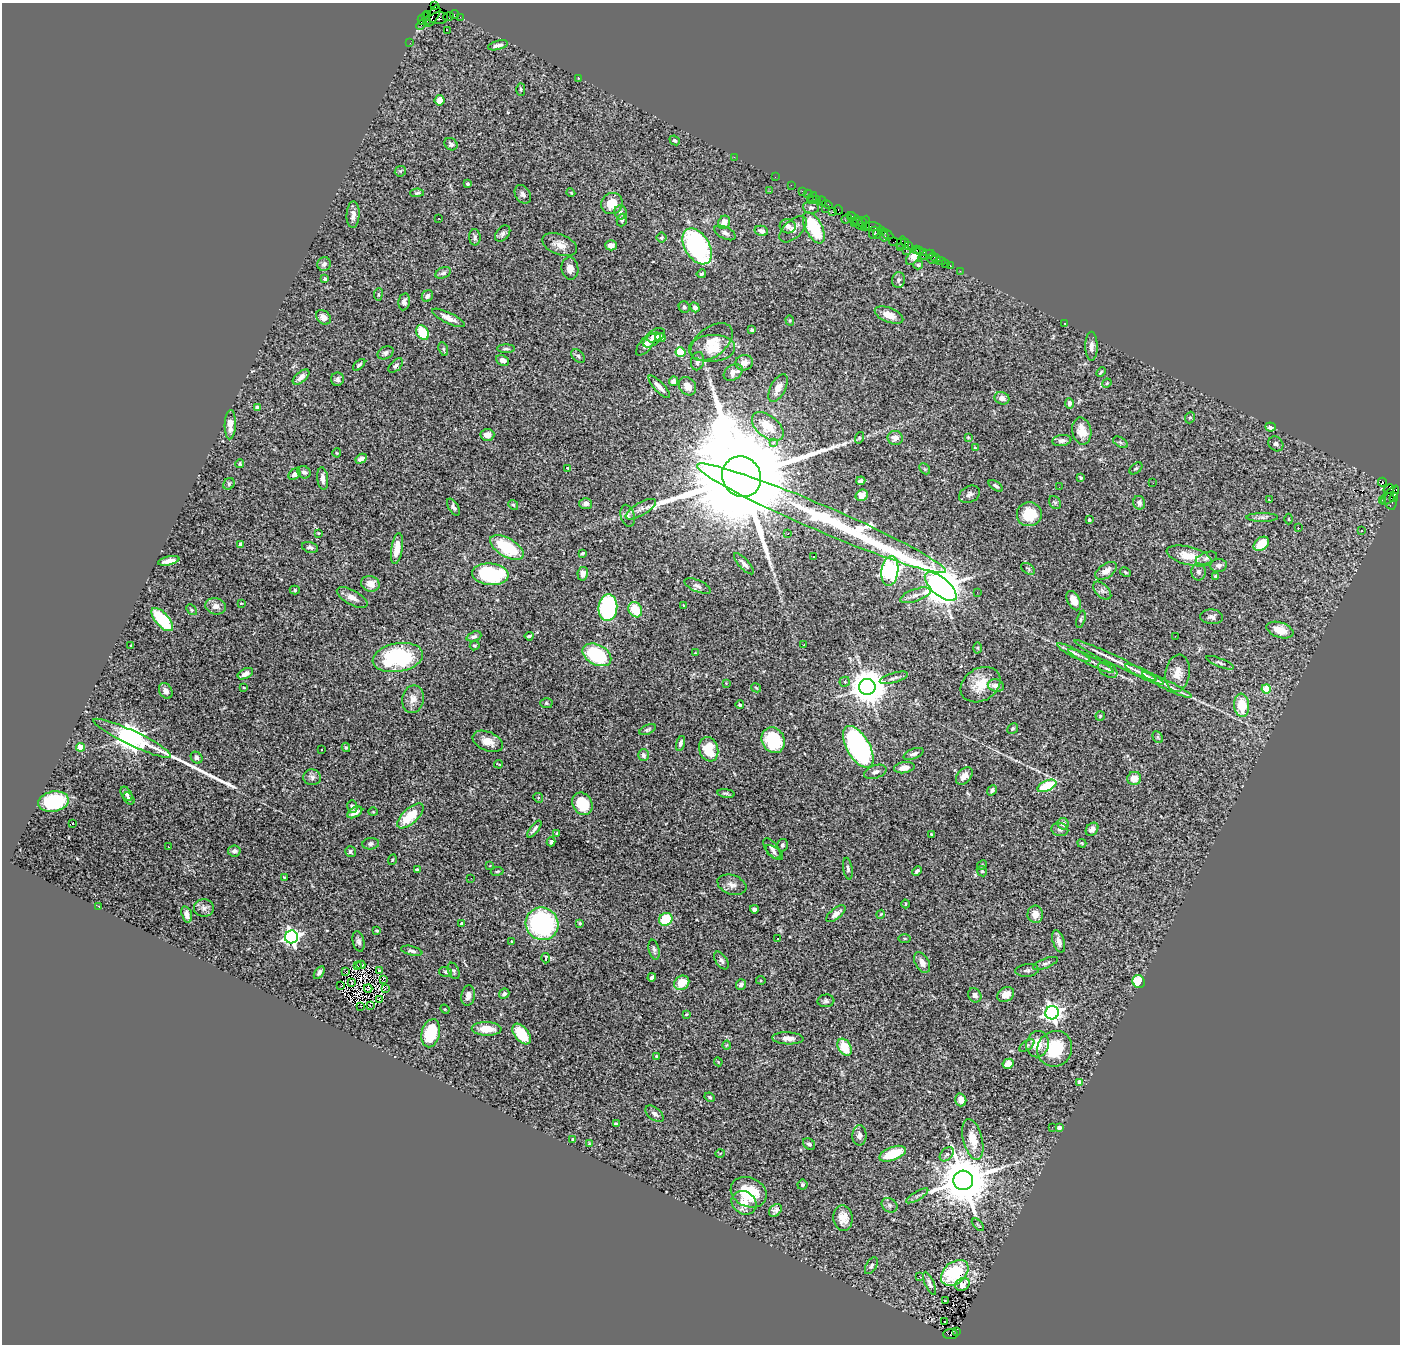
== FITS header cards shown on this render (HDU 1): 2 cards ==
NAXIS1  =                 1398
NAXIS2  =                 1342

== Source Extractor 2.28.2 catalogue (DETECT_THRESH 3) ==
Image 1398 x 1342 px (HDU 1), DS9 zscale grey, 1 PNG px = 1 image px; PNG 1402 x 1346 px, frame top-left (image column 1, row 1342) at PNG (2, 3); each listed source drawn as its Kron ellipse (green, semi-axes under 4 px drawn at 4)
Background 4.34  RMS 0.07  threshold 0.21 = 3 sigma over >= 5 px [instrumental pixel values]
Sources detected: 423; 3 with non-positive FLUX_AUTO (blend fragments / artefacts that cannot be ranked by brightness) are neither listed nor drawn; the other 420 listed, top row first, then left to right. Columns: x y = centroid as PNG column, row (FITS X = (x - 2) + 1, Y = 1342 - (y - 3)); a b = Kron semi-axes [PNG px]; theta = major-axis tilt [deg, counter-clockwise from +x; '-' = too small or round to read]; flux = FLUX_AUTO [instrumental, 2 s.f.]
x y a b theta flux
435 6 3 3 - 100
428 14 4 3 - 210
454 14 4 2 - 140
433 16 12 5 59 1400
425 17 3 2 - 140
449 17 5 3 - 180
460 17 2 2 - 43
439 18 9 6 6 1400
422 20 5 3 - 280
427 20 3 3 - 430
421 25 5 3 - 280
447 30 2 2 - 3
410 43 2 2 - 61
498 45 10 4 14 20
578 78 3 2 - 2.7
521 89 6 4 -89 7
439 100 5 5 - 50
675 140 5 4 - 9.1
451 144 7 6 - 16
734 157 2 2 - 49
400 171 6 5 - 7.2
775 177 2 2 - 74
468 184 4 3 - 6.1
791 185 2 2 - 51
770 191 3 2 - 4.2
802 191 3 2 - 180
417 193 6 4 2 8.2
571 193 4 3 - 3.8
523 194 10 7 -59 17
808 194 4 3 - 68
812 198 6 3 55 550
817 199 4 3 - 250
822 201 4 2 - 59
612 203 11 10 - 72
828 204 6 3 -30 170
811 208 8 6 -9 13
825 208 3 2 - 160
838 210 5 3 - 140
620 212 7 6 - 19
833 212 3 3 - 300
353 215 13 6 87 27
851 217 4 3 - 180
438 218 2 2 - 65
846 219 5 3 - 150
856 219 10 4 -40 470
622 220 6 5 - 9.7
724 222 7 5 55 40
854 223 2 2 - 140
863 223 6 3 -74 130
866 223 7 2 89 160
859 224 9 3 -38 740
788 226 8 7 - 23
873 227 8 4 -6 840
814 228 17 8 -62 290
793 229 17 9 44 37
761 231 7 5 -13 21
881 231 4 3 - 170
725 233 12 6 -26 15
874 233 6 4 70 1000
877 233 5 3 - 400
503 234 9 6 49 17
887 234 7 2 -29 360
884 236 5 3 - 430
475 237 8 5 -88 11
662 238 5 5 - 7.2
893 242 4 2 - 570
901 243 6 3 69 220
905 243 4 3 - 150
560 245 18 10 -21 48
611 245 6 5 - 29
908 245 3 3 - 190
697 246 20 12 -58 830
900 248 4 2 - 260
916 249 2 2 - 150
920 250 3 3 - 190
906 251 3 2 - 400
923 252 3 2 - 320
927 255 8 3 21 410
913 256 10 5 55 180
935 257 6 3 -39 49
932 259 6 3 -32 31
941 261 5 3 - 340
946 263 3 2 - 71
324 264 7 6 - 17
918 265 5 4 - 7.6
950 266 3 2 - 97
570 268 11 8 -83 35
960 271 2 2 - 33
443 273 8 5 24 14
701 274 4 3 - 7.4
325 279 3 3 - 11
898 280 8 6 88 16
378 294 6 3 82 5.2
427 296 6 5 - 16
404 302 9 5 79 15
684 307 6 5 - 9.7
695 307 5 4 - 14
889 315 15 7 -21 50
323 317 8 6 -40 31
448 318 18 5 -26 38
790 320 5 4 - 5.7
1065 324 3 2 - 2.1
752 330 4 3 - 14
423 333 8 5 -59 150
656 335 9 6 30 30
660 337 5 4 - 28
652 340 10 5 37 17
712 342 24 14 38 88
646 344 14 6 52 39
1091 346 14 6 -90 27
712 348 23 13 3 92
443 349 7 4 -70 7.2
506 349 9 4 -1 8.9
681 352 5 5 - 270
386 353 8 6 28 13
578 356 8 5 -45 12
503 360 7 5 -25 32
697 361 9 6 78 20
744 363 9 7 13 26
359 365 7 4 42 9.6
396 366 9 5 45 13
733 372 10 7 34 25
1101 372 6 3 46 4.8
301 377 10 5 40 24
337 379 7 6 - 14
673 381 5 4 - 26
1107 383 5 3 - 4.6
687 386 10 8 -52 34
659 387 14 5 -46 33
778 388 15 7 62 34
1002 398 7 6 - 27
1069 403 5 4 - 18
257 408 4 4 - 35
1190 418 6 5 - 7.8
230 425 15 5 88 43
768 427 18 10 -40 110
1270 427 5 4 - 21
1082 431 13 9 -78 68
487 435 7 6 - 33
968 437 4 3 - 4.5
859 438 6 4 72 5.6
895 438 7 7 - 36
1062 440 9 5 8 16
773 442 4 4 - 22
1120 442 8 4 -31 8.9
1276 444 8 6 -45 15
975 448 4 3 - 8.9
337 453 4 4 - 4.8
361 459 6 4 28 20
240 463 4 3 - 6.5
568 468 3 2 - 4.2
1136 468 7 4 39 8.3
925 469 6 4 -45 6.4
304 472 7 6 - 14
294 474 6 5 - 19
742 477 21 19 -60 170000
1081 478 4 3 - 7.9
323 479 11 5 -84 26
861 481 4 3 - 13
1382 482 4 3 - 2200
1153 483 3 2 - 3.5
229 484 6 5 - 7.4
996 486 8 4 -35 11
1059 487 2 2 - 7.9
1389 489 5 4 - 970
970 494 11 8 28 19
862 495 6 5 - 30
1390 495 12 5 47 1500
1394 497 5 3 - 760
1270 500 3 2 - 9.1
1382 500 2 2 - 110
1390 502 8 5 -72 730
1055 503 7 5 -54 8
1139 503 7 6 - 18
586 504 6 5 - 22
513 505 5 4 - 5.8
453 507 9 5 -59 14
641 509 17 6 30 28
1029 514 12 12 - 120
628 516 11 6 -74 18
1262 517 16 4 0 15
821 518 135 13 -23 1200
1289 519 5 3 - 3.8
1089 520 3 3 - 10
1298 528 3 2 - 8.2
1361 531 3 3 - 9
318 533 3 2 - 4.1
788 534 2 2 - 3.8
240 544 4 3 - 8.1
1261 544 8 6 38 85
310 547 8 5 -15 14
507 547 19 9 -31 250
397 549 16 5 81 63
582 553 3 2 - 7.1
813 556 3 2 - 5.4
1189 556 23 9 -14 93
1206 558 11 5 19 15
169 561 11 4 12 34
744 564 13 5 -47 18
1219 565 8 6 5 18
1028 569 8 5 -34 8
890 571 15 8 82 2500
1106 571 12 7 34 34
1125 572 6 4 -28 6.8
1198 572 8 7 - 16
490 574 18 11 -5 470
583 574 7 5 79 29
1216 576 3 3 - 6.8
370 584 9 7 -20 43
698 586 14 6 -23 21
941 587 19 9 -40 15000
295 590 5 4 - 7
1102 591 11 6 -46 18
977 592 3 2 - 6.2
915 595 16 6 19 27
352 597 17 7 -28 34
1074 601 10 6 -64 49
241 603 4 2 - 3.4
684 605 4 2 - 3.6
216 606 10 8 -14 29
608 608 13 9 84 590
191 610 6 4 -48 6.5
635 610 8 6 -61 100
1212 617 11 7 -2 18
1081 619 9 4 73 8.6
162 620 14 6 -48 280
1280 630 14 7 -18 61
474 636 7 4 20 12
529 636 4 3 - 7.6
1175 636 3 2 - 5.7
475 645 5 4 - 8.5
804 645 3 2 - 3.4
131 646 3 2 - 3
978 648 5 3 - 5.6
695 653 4 3 - 3.3
1074 653 19 4 -27 23
597 655 15 10 -27 370
398 657 25 14 10 530
1091 661 25 3 -26 23
1116 661 46 4 -26 63
1220 663 14 4 -22 12
1108 670 11 6 -31 20
1178 673 18 12 82 60
245 674 8 5 27 30
1144 674 21 4 -26 33
894 678 15 5 16 17
845 682 5 5 - 8.5
726 683 3 3 - 3.2
981 685 21 16 32 100
1167 685 28 4 -26 36
996 686 8 6 -13 33
244 687 3 2 - 4
867 687 8 8 - 13000
756 688 5 3 - 5.2
1266 689 4 4 - 160
166 691 8 6 -58 20
413 699 14 10 78 42
546 703 6 5 - 7.1
740 705 4 4 - 8.7
1242 705 12 7 -83 130
1100 716 5 4 - 6.4
1013 728 6 5 - 7.2
648 730 9 4 25 9.6
1158 737 6 4 -62 7.5
132 738 43 7 -25 5800
773 740 13 11 -65 230
488 741 16 9 -24 55
680 743 7 4 73 14
80 747 4 4 - 150
346 747 5 4 - 8.1
858 747 23 11 -60 1300
709 749 12 9 -71 120
322 750 3 2 - 5.3
913 754 10 5 21 18
643 755 6 5 - 15
197 758 6 5 - 15
499 764 4 2 - 3.8
904 768 10 5 9 38
875 772 11 6 19 19
964 776 10 6 47 30
312 777 9 8 - 21
1134 778 7 6 - 62
1047 786 10 5 24 190
992 790 5 4 - 13
726 793 8 3 -8 8.6
127 794 8 5 -55 18
538 798 5 4 - 6.2
129 799 7 5 -49 11
53 801 15 10 9 380
582 804 12 9 -60 160
352 806 6 5 - 12
355 812 8 5 30 28
373 812 4 4 - 4.6
410 816 16 7 43 140
72 824 3 2 - 40
1063 824 6 5 - 27
534 829 10 3 51 14
1060 829 8 6 -12 15
1092 829 7 5 50 19
557 833 3 3 - 4.6
931 834 4 3 - 4.5
551 842 4 3 - 8.2
1082 843 4 3 - 4.8
371 844 8 6 7 12
782 845 6 5 - 10
168 847 3 2 - 11
772 848 12 6 -53 17
234 851 6 5 - 16
350 852 5 5 - 10
774 853 10 5 -38 12
392 860 5 3 - 4.6
982 865 5 4 - 5.6
490 866 3 2 - 3.3
848 869 11 4 -81 13
417 870 4 3 - 21
497 871 6 3 9 5.6
917 871 5 3 - 11
982 871 5 4 - 5.9
284 877 3 2 - 3.2
471 878 2 2 - 10
732 885 15 9 -19 30
906 904 4 3 - 3.3
99 906 3 2 - 2.6
204 908 10 8 -5 21
754 909 4 4 - 21
187 914 8 5 -74 26
836 914 11 5 38 25
881 914 4 3 - 3.8
1035 914 8 8 - 48
666 919 7 6 - 150
580 923 3 3 - 6.1
462 924 3 3 - 18
542 924 17 16 - 850
377 930 3 2 - 4.5
291 937 6 6 - 1800
904 938 6 3 -1 5.2
778 939 3 3 - 12
359 941 10 5 -77 16
1059 941 11 5 -73 25
512 942 3 3 - 6.6
654 950 10 5 -77 14
412 951 11 4 -13 15
546 958 5 2 - 8.5
721 961 10 5 -57 14
922 962 11 6 -60 28
1045 963 13 5 22 15
361 965 4 2 - 5.3
357 966 3 2 - 6.3
1027 970 12 6 6 14
345 971 3 2 - 6.9
380 971 3 2 - 4.3
454 971 8 5 -66 11
319 972 7 4 58 13
446 972 6 5 - 11
652 977 4 3 - 16
383 979 3 2 - 5.1
761 980 5 4 - 6.2
1139 982 7 6 - 110
352 983 4 2 - 3.3
682 983 8 6 34 83
741 984 5 5 - 19
341 986 2 2 - 7.5
368 988 4 2 - 3.8
385 988 3 2 - 3.6
504 994 5 4 - 13
975 995 7 6 - 17
1006 995 9 6 31 50
468 996 10 6 80 28
380 1000 3 2 - 5
826 1001 8 6 5 13
361 1006 2 2 - 4.5
370 1006 3 2 - 8.6
445 1009 5 4 - 4.9
1052 1013 7 6 - 2300
686 1014 4 3 - 5.3
487 1029 15 7 -2 73
431 1033 14 9 77 200
522 1034 12 7 -53 170
788 1038 16 6 -3 36
1038 1044 13 11 79 74
727 1045 4 4 - 4.4
1027 1046 9 4 33 9.5
845 1047 9 6 -60 110
1055 1049 18 17 - 200
656 1056 4 3 - 4.4
718 1062 4 4 - 4.9
1008 1064 5 5 - 52
1080 1082 4 3 - 43
710 1097 5 3 - 7.1
961 1100 6 5 - 33
654 1114 11 6 -38 19
616 1124 4 3 - 11
1052 1127 2 2 - 8.6
1059 1128 4 4 - 26
859 1135 10 7 89 23
573 1139 3 2 - 4.2
973 1139 21 9 -76 95
589 1144 3 3 - 4.9
809 1144 7 5 -39 11
720 1154 5 3 - 3.9
893 1154 14 6 21 120
947 1154 8 5 46 16
963 1180 10 9 - 30000
802 1185 5 5 - 8.4
749 1192 18 14 -25 200
917 1196 12 3 31 11
744 1203 13 11 -33 55
889 1205 8 6 -33 14
775 1210 7 5 46 15
843 1218 13 9 -84 48
978 1225 7 3 -44 4.9
871 1266 9 5 60 12
955 1273 15 10 40 310
919 1276 3 2 - 5.4
929 1283 12 4 -67 14
962 1284 7 6 - 38
946 1301 3 2 - 4.2
944 1322 3 2 - 16
956 1331 3 2 - 480
951 1334 7 5 4 1200
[3 non-positive-flux detections neither listed nor drawn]